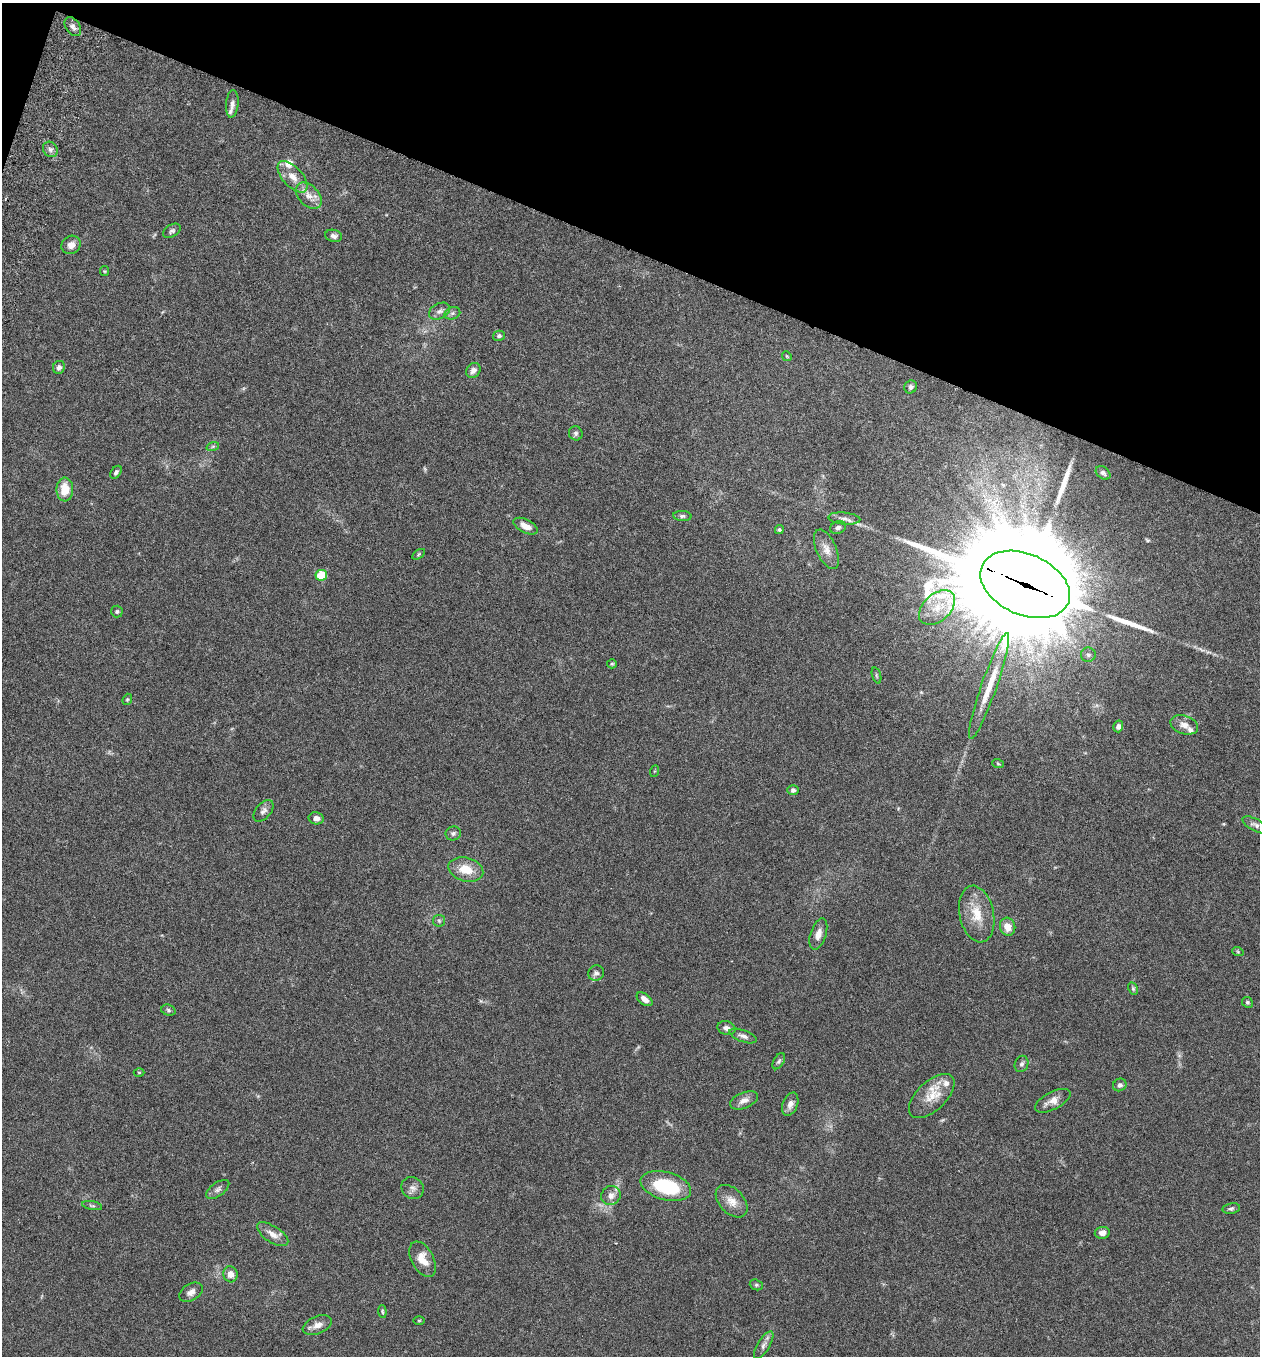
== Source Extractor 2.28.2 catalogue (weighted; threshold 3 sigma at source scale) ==
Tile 2 of 4 x 4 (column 2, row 1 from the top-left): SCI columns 1450-2707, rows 4089-5442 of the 5544 x 5467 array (HDU 1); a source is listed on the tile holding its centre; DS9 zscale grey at full resolution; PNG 1262 x 1358 px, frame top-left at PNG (2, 3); each listed source drawn as its Kron ellipse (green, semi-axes under 4 px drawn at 4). Shown black and unused: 19% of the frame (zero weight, under 3 of 6 exposures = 3% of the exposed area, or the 3 px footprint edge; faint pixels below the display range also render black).
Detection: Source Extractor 2.28.2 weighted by HDU 2 'WHT'; one run over the whole footprint, this tile lists its part. Background 0.0173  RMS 0.0019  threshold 0.00788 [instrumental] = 3 sigma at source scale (4.09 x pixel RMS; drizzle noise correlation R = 1.36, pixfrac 0.8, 0.05/0.05 arcsec/px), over >= 5 px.
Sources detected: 92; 1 too faint to see at this stretch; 2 long thin detections or spike segments (spike, bleed or trail) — neither listed nor drawn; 5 inside a brighter listed object's ellipse — not listed separately; the other 84 listed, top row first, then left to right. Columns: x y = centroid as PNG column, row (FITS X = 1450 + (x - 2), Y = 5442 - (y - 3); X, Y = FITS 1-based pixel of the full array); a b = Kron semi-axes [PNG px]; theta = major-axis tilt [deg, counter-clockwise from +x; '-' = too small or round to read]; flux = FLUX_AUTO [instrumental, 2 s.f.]
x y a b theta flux
73 27 10 7 -55 0.76
232 104 14 6 84 0.73
50 149 8 6 -53 0.55
293 177 19 10 -47 2.1
309 196 15 10 -47 1.7
172 231 9 6 32 0.5
334 236 8 6 -15 0.61
71 245 10 9 - 1.1
104 271 5 4 - 0.18
439 311 11 7 27 0.85
452 313 8 6 20 0.5
499 336 6 5 - 0.41
787 356 5 4 - 0.21
59 367 6 6 - 0.64
473 370 8 6 48 0.85
911 387 6 6 - 0.49
576 433 7 6 - 0.46
213 446 6 4 19 0.26
116 472 7 4 54 0.44
1103 473 8 5 -39 0.49
65 489 12 8 88 3.2
682 516 9 5 -4 0.41
844 518 16 6 -5 0.94
525 526 13 6 -26 1.6
838 527 8 6 23 0.5
779 530 4 4 - 0.27
826 549 21 10 -66 1.8
419 554 7 4 33 0.26
321 575 6 5 - 6.6
1025 584 47 30 -24 7900
937 608 21 13 42 3.3
117 612 6 6 - 0.3
1088 655 7 7 - 0.54
612 664 5 4 - 0.22
876 675 8 3 -71 0.26
989 686 56 8 71 4.4
127 699 6 4 68 0.22
1184 725 14 9 -17 1.4
1118 726 6 5 - 0.62
998 764 6 3 -20 0.2
655 771 6 4 70 0.25
793 790 5 5 - 0.49
263 811 13 7 50 0.76
316 818 7 6 - 0.77
1255 825 14 6 -27 0.66
453 833 8 7 - 0.47
466 869 18 12 -16 3.3
977 914 29 17 -78 4.4
439 921 6 5 - 0.34
1008 927 9 7 -75 1.9
818 934 16 7 72 1.5
1238 952 6 3 -19 0.2
596 973 8 7 - 0.65
1133 989 6 4 -64 0.28
645 999 9 5 -37 1.1
1247 1002 6 5 - 0.29
168 1010 7 5 -19 0.36
726 1028 9 6 -15 0.74
743 1036 14 6 -21 0.81
779 1061 9 5 60 0.36
1022 1064 8 6 69 0.46
139 1072 5 3 - 0.15
1120 1085 7 6 - 0.54
932 1096 28 14 44 3.8
744 1100 15 7 22 1.1
1053 1101 19 8 28 1.6
790 1104 12 7 69 1.1
666 1186 26 14 -15 11
413 1188 11 10 - 0.97
218 1189 13 6 35 0.68
611 1195 10 9 - 1.1
732 1201 19 12 -46 2
92 1206 10 4 -11 0.33
1231 1208 8 5 12 0.38
1102 1233 7 6 - 0.87
273 1234 18 8 -33 1.5
423 1259 19 11 -62 2.6
230 1274 8 7 - 1.3
756 1285 7 5 -20 0.3
191 1292 13 8 32 1
382 1311 6 4 -84 0.23
419 1320 6 4 0 0.18
317 1325 15 8 23 1.3
764 1345 15 6 59 0.85
Overlapping masked pixels (flux is a lower limit): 1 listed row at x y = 1025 584